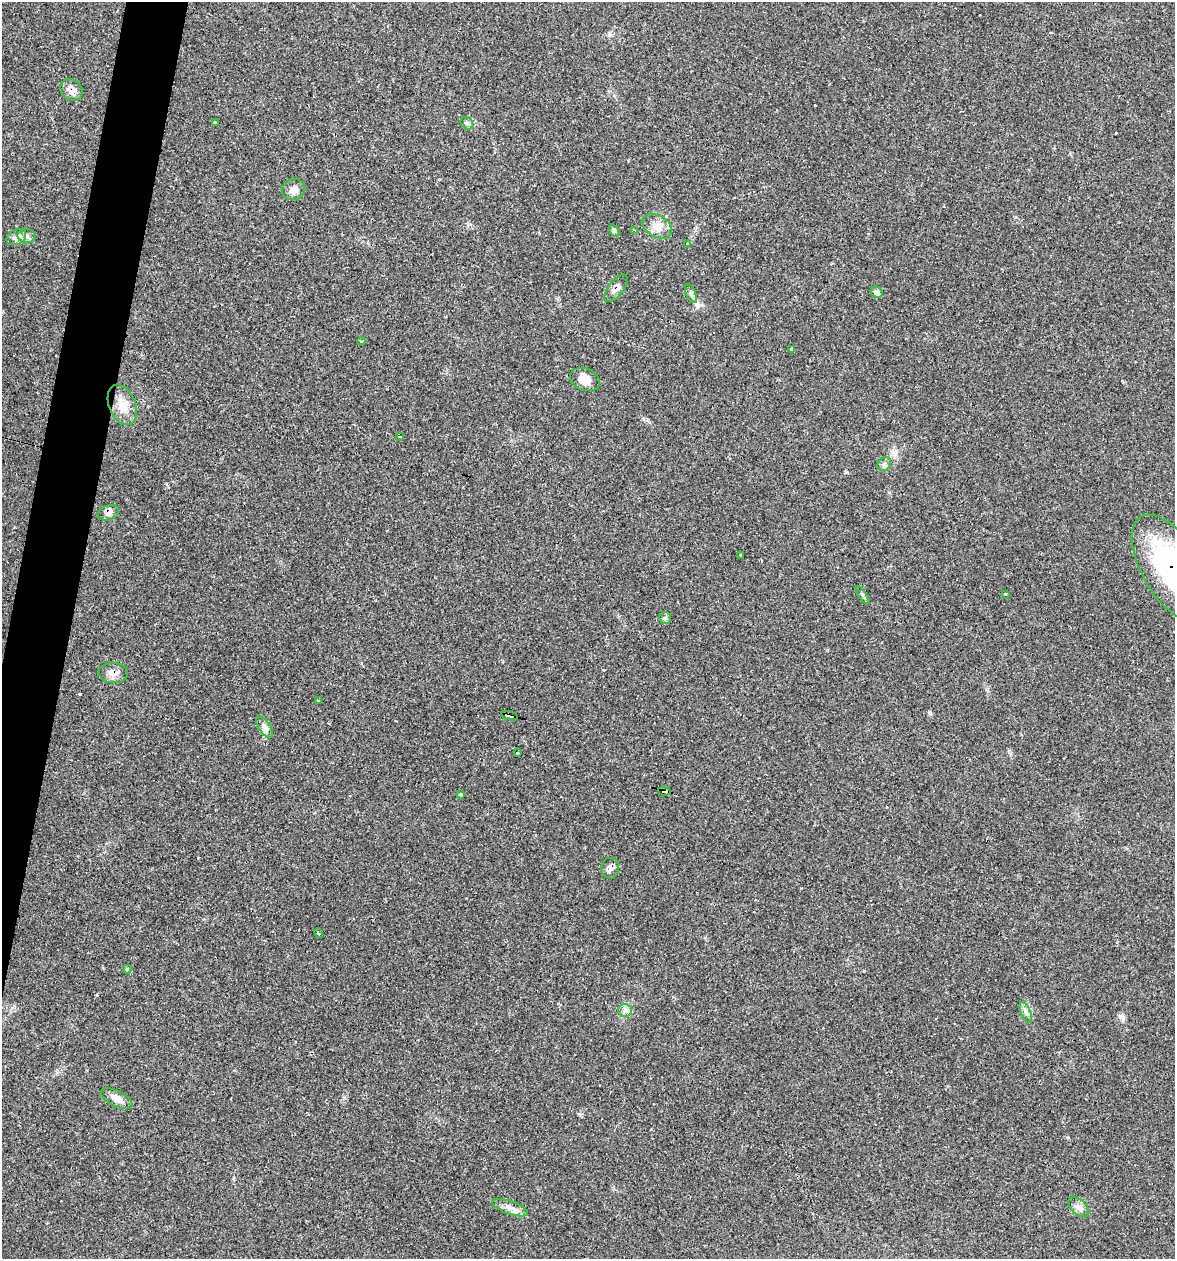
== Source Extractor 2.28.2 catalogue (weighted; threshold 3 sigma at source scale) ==
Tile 7 of 4 x 4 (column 3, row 2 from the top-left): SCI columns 2585-3757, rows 2517-3773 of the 5050 x 5031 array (HDU 1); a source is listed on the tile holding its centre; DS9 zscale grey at full resolution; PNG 1177 x 1261 px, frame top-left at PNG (2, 2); each listed source drawn as its Kron ellipse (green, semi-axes under 4 px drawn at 4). Shown black and unused: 3% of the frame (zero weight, under 2 of 3 exposures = <1% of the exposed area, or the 3 px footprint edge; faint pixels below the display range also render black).
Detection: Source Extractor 2.28.2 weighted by HDU 2 'WHT'; one run over the whole footprint, this tile lists its part. Background 0.106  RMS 0.0073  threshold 0.0328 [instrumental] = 3 sigma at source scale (4.5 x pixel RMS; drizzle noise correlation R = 1.50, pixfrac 1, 0.05/0.05 arcsec/px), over >= 5 px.
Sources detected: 43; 2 cosmic-ray / hot-pixel residue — neither listed nor drawn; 1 inside a brighter listed object's ellipse — not listed separately; the other 40 listed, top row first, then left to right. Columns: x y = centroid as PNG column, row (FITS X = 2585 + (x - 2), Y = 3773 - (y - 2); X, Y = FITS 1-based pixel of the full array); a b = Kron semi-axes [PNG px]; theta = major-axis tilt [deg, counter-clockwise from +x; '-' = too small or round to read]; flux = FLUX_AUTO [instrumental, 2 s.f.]
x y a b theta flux
71 90 12 10 -38 5.9
215 123 4 3 - 5.8
467 123 7 5 -43 1.6
293 189 11 10 - 4.4
657 226 16 10 -31 7
614 230 7 4 -57 1.2
635 230 4 3 - 0.73
27 236 9 7 -3 2.6
16 237 10 7 26 3.1
687 244 3 3 - 0.97
616 288 16 7 52 4.1
876 292 6 5 - 4.4
691 294 10 5 -65 2.1
361 341 4 3 - 1.7
792 349 4 3 - 6.1
585 379 15 11 -22 6.6
122 405 21 13 -68 12
400 437 3 2 - 0.66
884 464 7 6 - 2.1
108 513 11 7 19 3.4
741 555 3 2 - 1.4
1171 568 60 29 -59 120
1005 594 3 2 - 0.67
863 595 10 2 -55 1.2
665 618 6 6 - 1.4
113 673 15 10 -4 5.8
318 700 3 3 - 1.7
509 716 9 3 -14 4.9
265 727 12 5 -56 3
517 753 3 2 - 0.6
664 791 6 4 -9 26
460 794 3 3 - 1.5
610 868 10 9 - 3.3
319 933 5 2 - 1.8
127 969 4 4 - 0.64
625 1010 7 6 - 2.3
1026 1012 11 5 -66 2.4
117 1099 17 7 -27 6.1
1079 1207 12 7 -43 3.6
510 1208 19 6 -19 5.1
Overlapping masked pixels (flux is a lower limit): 8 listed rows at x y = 71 90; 616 288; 108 513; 1171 568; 113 673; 509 716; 664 791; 610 868
Isophote crosses this tile's border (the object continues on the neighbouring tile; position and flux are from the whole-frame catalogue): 1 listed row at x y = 1171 568
Unlisted compact peaks at least as high as the median listed source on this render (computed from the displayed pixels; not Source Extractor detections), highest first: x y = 80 694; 1121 1016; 929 712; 609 35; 579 1114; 344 1097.